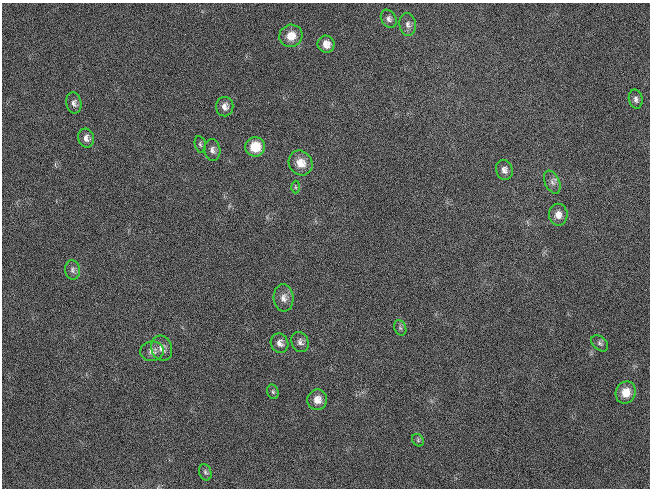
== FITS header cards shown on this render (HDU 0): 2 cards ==
NAXIS1  =                  648 / length of data axis 1
NAXIS2  =                  486 / length of data axis 2

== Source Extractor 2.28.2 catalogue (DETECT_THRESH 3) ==
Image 648 x 486 px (HDU 0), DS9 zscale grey, 1 PNG px = 1 image px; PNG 652 x 490 px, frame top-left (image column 1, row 486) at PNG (2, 3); each listed source drawn as its Kron ellipse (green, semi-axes under 4 px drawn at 4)
Background 118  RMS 26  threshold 78.2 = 3 sigma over >= 5 px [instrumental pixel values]
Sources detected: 29; all 29 listed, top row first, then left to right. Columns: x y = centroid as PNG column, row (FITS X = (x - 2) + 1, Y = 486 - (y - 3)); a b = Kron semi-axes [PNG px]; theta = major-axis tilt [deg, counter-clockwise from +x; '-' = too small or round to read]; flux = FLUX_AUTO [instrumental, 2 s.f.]
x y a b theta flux
389 19 9 7 -59 6700
408 25 11 8 -81 8400
291 36 12 11 - 22000
326 44 8 8 - 14000
636 99 9 7 -79 6500
74 103 10 7 -78 7600
225 107 10 8 -89 10000
86 138 9 8 - 9400
200 144 8 5 -79 3800
255 147 10 9 - 43000
212 150 11 8 -80 8300
301 163 13 11 -52 21000
504 170 10 8 -74 8700
552 182 12 7 -66 8200
295 187 6 4 -89 2700
558 215 11 9 -88 14000
72 270 10 7 -80 6400
284 298 13 10 -85 13000
400 328 8 6 -68 4400
300 342 10 8 -63 7500
279 343 10 8 -62 10000
600 343 10 6 -41 5100
162 348 13 10 -73 13000
152 351 12 9 6 11000
273 392 7 5 -75 3600
626 393 11 10 - 27000
317 400 10 10 - 17000
418 440 7 5 -47 3100
205 472 8 6 -69 4500